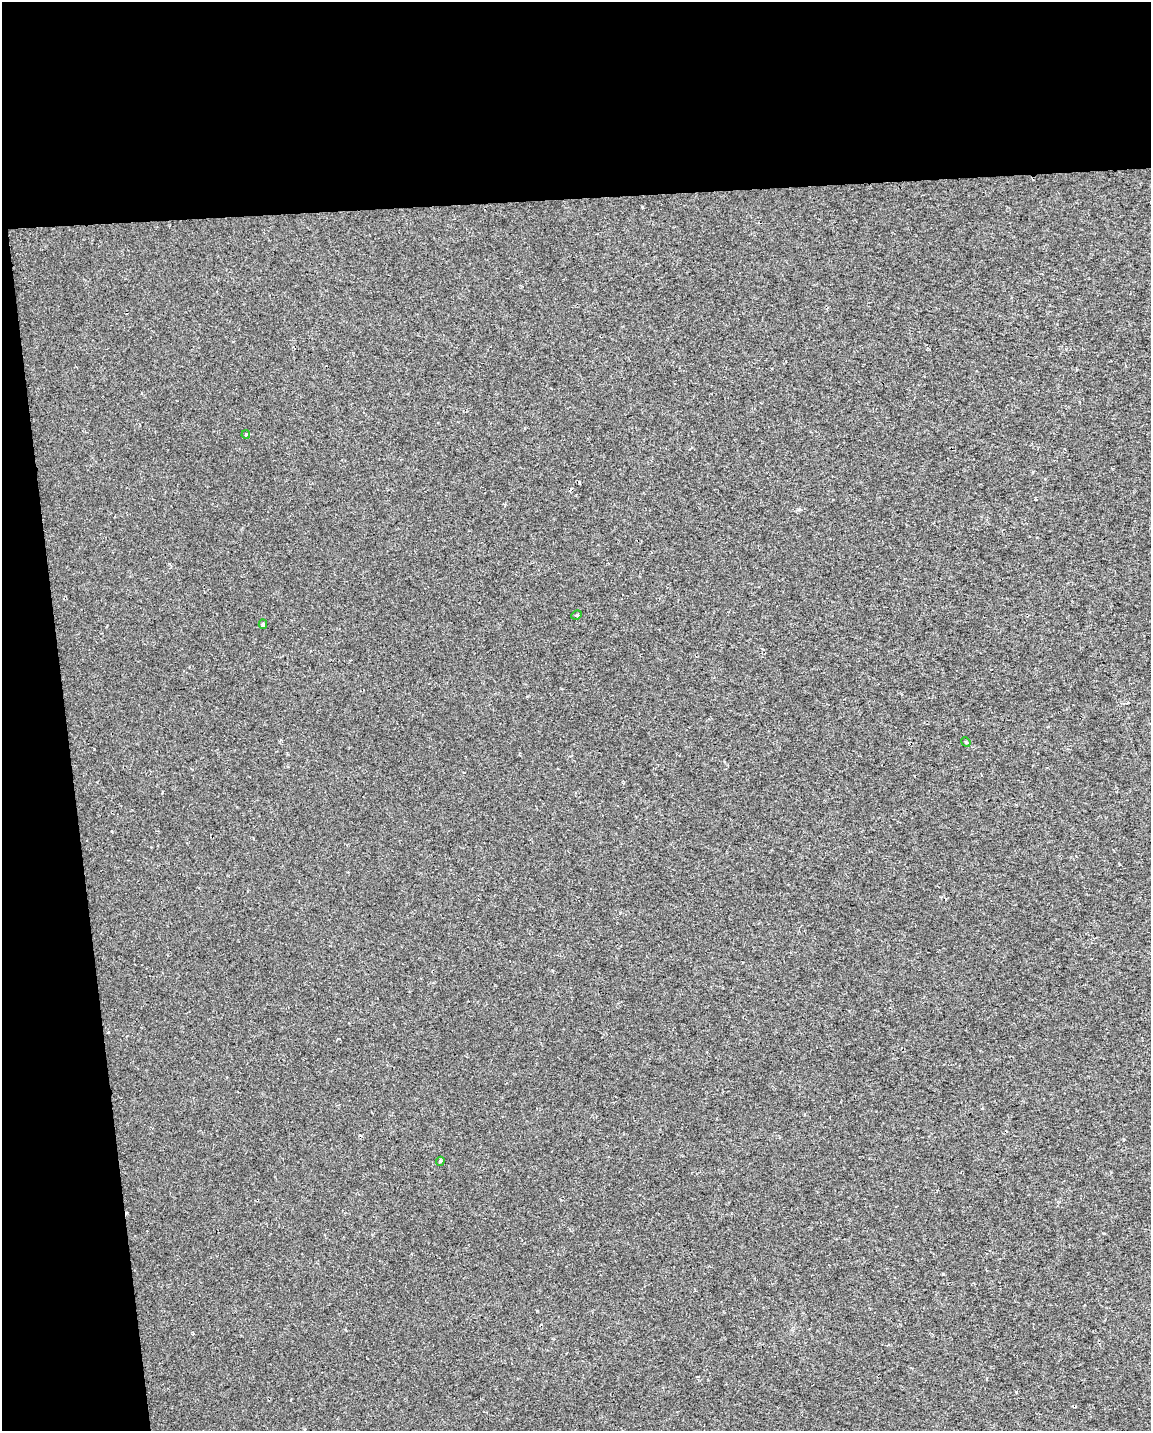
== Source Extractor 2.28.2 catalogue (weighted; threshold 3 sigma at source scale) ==
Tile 1 of 4 x 3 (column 1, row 1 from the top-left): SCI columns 1-1149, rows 2910-4338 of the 4595 x 4347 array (HDU 1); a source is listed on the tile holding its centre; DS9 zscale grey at full resolution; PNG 1153 x 1433 px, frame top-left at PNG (2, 2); each listed source drawn as its Kron ellipse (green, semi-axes under 4 px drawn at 4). Shown black and unused: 19% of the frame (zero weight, under 2 of 3 exposures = <1% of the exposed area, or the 3 px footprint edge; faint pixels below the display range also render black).
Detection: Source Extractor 2.28.2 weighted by HDU 2 'WHT'; one run over the whole footprint, this tile lists its part. Background 0.00345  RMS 0.003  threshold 0.0136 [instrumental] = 3 sigma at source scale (4.5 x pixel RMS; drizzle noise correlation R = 1.50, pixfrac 1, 0.0396/0.0396 arcsec/px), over >= 5 px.
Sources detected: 8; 3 cosmic-ray / hot-pixel residue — neither listed nor drawn; the other 5 listed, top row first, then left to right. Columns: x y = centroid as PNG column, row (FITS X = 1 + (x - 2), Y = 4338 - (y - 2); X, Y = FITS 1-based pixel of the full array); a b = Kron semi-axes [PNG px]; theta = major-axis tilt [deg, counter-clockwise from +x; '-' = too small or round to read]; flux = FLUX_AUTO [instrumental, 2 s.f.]
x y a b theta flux
246 435 4 3 - 0.46
577 615 5 4 - 0.5
263 624 4 4 - 0.41
966 742 5 4 - 0.34
440 1161 4 4 - 0.35